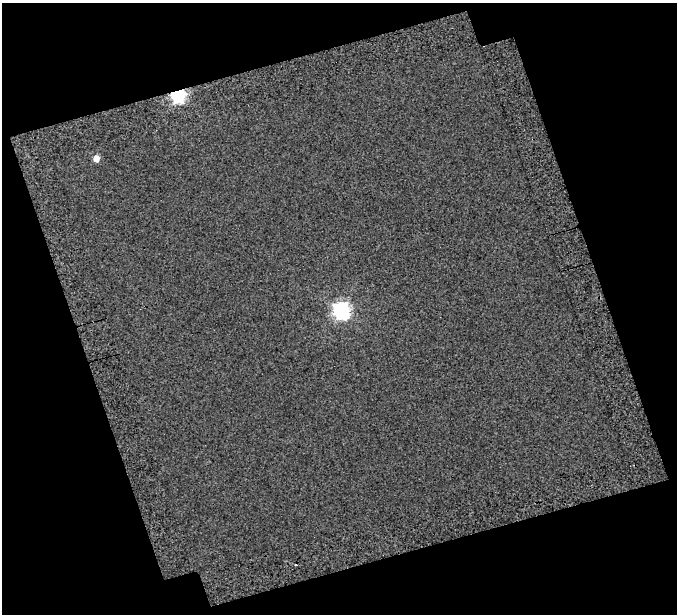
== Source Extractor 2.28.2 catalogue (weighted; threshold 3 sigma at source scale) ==
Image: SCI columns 43-717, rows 64-675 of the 758 x 740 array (HDU 1 of 3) = the unmasked area's bounding box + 8 px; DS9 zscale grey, full resolution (1 PNG px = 1 image px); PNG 679 x 616 px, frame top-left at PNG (2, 3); no overlay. Shown black and unused: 38% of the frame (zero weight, under 3 of 5 exposures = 22% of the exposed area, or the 3 px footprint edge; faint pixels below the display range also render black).
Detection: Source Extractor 2.28.2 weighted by HDU 2 'WHT'. Background 0.0246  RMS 0.018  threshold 0.0832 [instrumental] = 3 sigma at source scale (4.5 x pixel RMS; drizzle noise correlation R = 1.50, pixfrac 1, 0.0396/0.0396 arcsec/px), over >= 5 px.
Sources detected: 4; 1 cosmic-ray / hot-pixel residue — not listed; the other 3 listed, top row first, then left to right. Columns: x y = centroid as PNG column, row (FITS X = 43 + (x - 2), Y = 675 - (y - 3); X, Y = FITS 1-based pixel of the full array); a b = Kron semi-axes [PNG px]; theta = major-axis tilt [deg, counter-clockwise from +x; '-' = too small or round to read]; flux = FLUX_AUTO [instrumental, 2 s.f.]
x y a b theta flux
178 95 6 6 - 440
96 158 5 5 - 23
342 310 7 7 - 590
Overlapping masked pixels (flux is a lower limit): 1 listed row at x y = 178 95